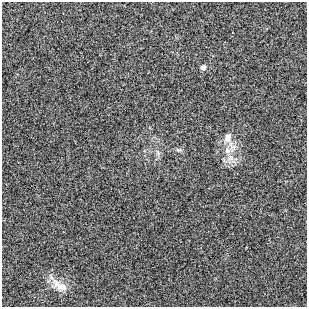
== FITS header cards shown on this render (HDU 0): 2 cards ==
NAXIS1  =                  305 / length of data axis 1
NAXIS2  =                  305 / length of data axis 2

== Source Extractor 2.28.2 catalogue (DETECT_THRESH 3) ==
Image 305 x 305 px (HDU 0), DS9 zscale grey, 1 PNG px = 1 image px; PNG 309 x 309 px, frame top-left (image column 1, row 305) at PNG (2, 2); no overlay
Background -0.00104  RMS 0.01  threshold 0.0308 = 3 sigma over >= 5 px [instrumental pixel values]
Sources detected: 6; all 6 listed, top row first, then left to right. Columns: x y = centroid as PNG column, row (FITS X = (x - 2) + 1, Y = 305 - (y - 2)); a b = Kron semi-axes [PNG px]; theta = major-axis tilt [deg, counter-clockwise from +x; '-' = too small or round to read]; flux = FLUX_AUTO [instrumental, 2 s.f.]
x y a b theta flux
203 67 7 6 - 2.5
228 138 14 10 75 6.4
179 150 9 4 0 1.5
227 150 11 9 -67 5.5
230 158 11 8 37 5.4
59 286 26 13 -35 10